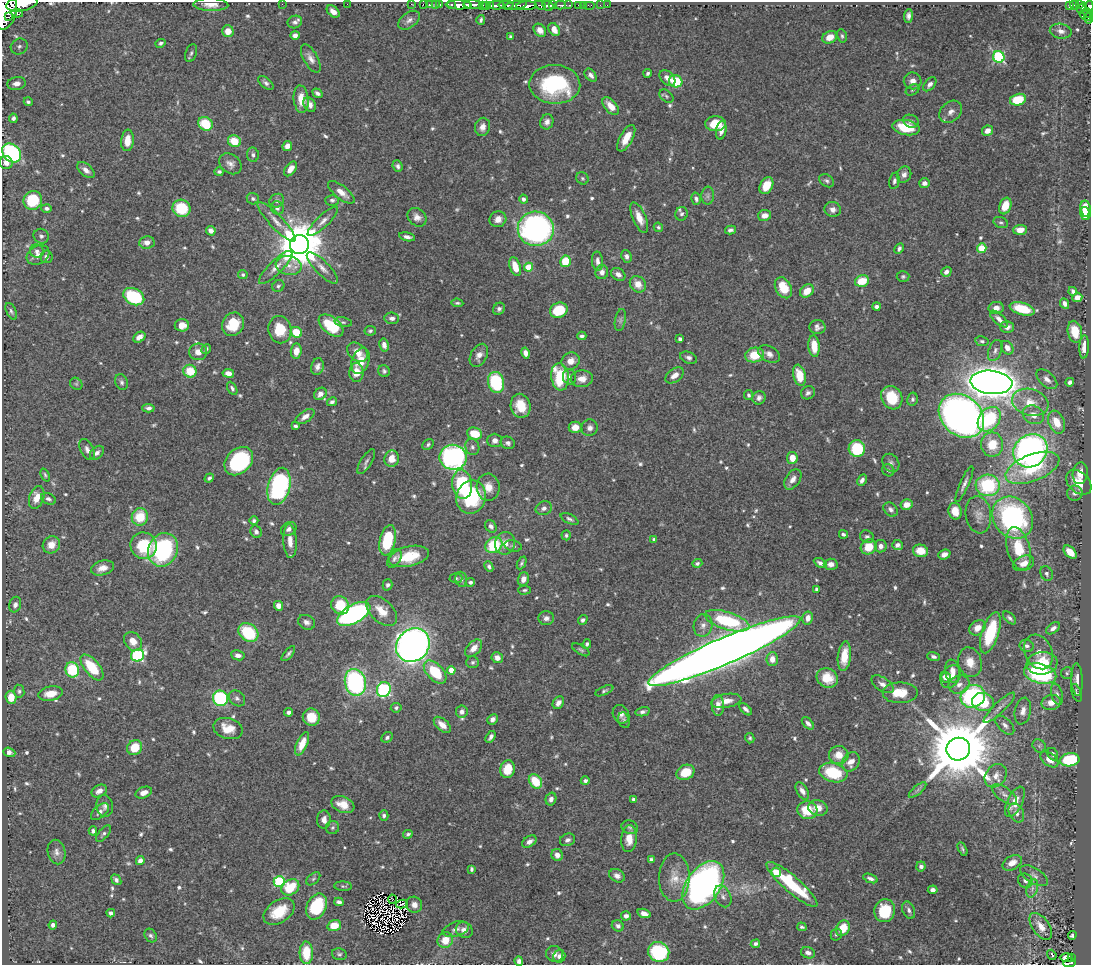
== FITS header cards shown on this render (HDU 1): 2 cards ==
NAXIS1  =                 1089
NAXIS2  =                  963

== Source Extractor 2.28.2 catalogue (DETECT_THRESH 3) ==
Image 1089 x 963 px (HDU 1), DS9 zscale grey, 1 PNG px = 1 image px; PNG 1093 x 967 px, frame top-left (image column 1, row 963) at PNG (2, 2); each listed source drawn as its Kron ellipse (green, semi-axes under 4 px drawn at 4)
Background 1.16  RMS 0.018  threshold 0.0538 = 3 sigma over >= 5 px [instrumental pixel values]
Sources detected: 685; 4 with non-positive FLUX_AUTO (blend fragments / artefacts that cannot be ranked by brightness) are neither listed nor drawn; of the other 681, the 500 brightest by FLUX_AUTO listed and drawn (181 fainter detections omitted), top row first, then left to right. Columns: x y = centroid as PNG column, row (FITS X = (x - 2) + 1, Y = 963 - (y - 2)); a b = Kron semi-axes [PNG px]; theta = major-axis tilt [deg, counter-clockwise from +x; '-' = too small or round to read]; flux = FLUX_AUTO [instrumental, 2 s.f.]
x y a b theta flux
22 4 16 7 9 4000
282 4 2 2 - 7.8
347 4 2 2 - 17
411 4 2 2 - 16
423 4 2 2 - 19
429 4 3 3 - 34
435 4 2 2 - 25
451 4 3 3 - 100
211 5 17 6 -2 11
440 5 3 2 - 47
459 5 13 4 -2 1700
473 5 9 3 -1 2100
496 5 8 3 3 820
506 5 8 3 0 390
516 5 11 3 9 750
540 5 6 3 -24 470
552 5 4 2 - 440
560 5 5 3 - 280
569 5 4 2 - 210
579 5 3 3 - 68
583 5 2 2 - 15
589 5 6 2 0 25
600 5 2 2 - 13
607 5 2 2 - 5.7
1075 5 5 3 - 150
1080 5 3 2 - 56
467 6 3 3 - 680
482 6 3 3 - 92
486 6 4 3 - 130
491 6 3 2 - 250
526 6 10 4 2 2400
548 6 6 4 -32 1200
1070 6 3 3 - 68
1089 6 5 3 - 360
1082 8 6 3 53 90
5 10 20 11 80 7700
333 11 7 5 -40 7.9
17 13 6 4 -8 280
1088 13 5 3 - 74
908 16 7 4 88 4.8
1086 16 7 4 -33 140
9 17 4 2 - 290
1089 18 6 3 80 150
409 20 12 7 38 5.9
481 20 5 3 - 2.5
295 22 7 6 - 4.3
554 29 7 5 -58 8.7
540 30 7 5 -51 6.6
228 31 6 6 - 13
1061 31 11 7 -10 6.9
295 35 5 4 - 5.7
842 36 7 4 -79 2.4
510 37 4 3 - 2.6
830 37 7 6 - 16
161 43 5 4 - 2.6
19 46 9 7 33 5.3
191 53 9 5 73 3
999 57 6 5 - 140
311 58 15 7 -61 7.8
648 73 4 3 - 2.7
591 75 7 5 -51 4.9
667 78 9 6 -44 7.4
676 81 7 6 - 50
913 81 9 8 - 8.7
17 83 9 6 9 11
266 83 9 5 -38 3.6
555 84 25 19 -2 120
930 84 8 5 48 4.9
912 90 7 5 28 2.5
317 93 5 3 - 3.5
666 96 8 5 -42 2.4
301 99 14 7 -85 16
1018 100 8 5 13 39
28 102 4 4 - 2.8
310 105 8 5 -58 8.3
611 106 10 6 -49 17
951 112 13 9 42 8.5
13 118 4 4 - 3.4
911 121 8 6 -22 3.7
547 122 8 6 69 5.7
205 124 7 6 - 47
715 124 10 7 0 30
482 127 9 7 75 7.4
906 127 14 7 -10 39
721 130 9 5 79 8.1
987 131 5 5 - 8.9
626 138 15 6 61 15
127 140 11 6 84 16
234 141 6 5 - 26
287 146 5 4 - 7.8
12 153 10 8 -47 170
253 155 7 6 - 3.5
6 163 6 6 - 8.2
230 164 12 9 -38 7
397 166 6 4 -66 3.7
290 169 8 5 55 11
86 170 10 6 -41 7
219 172 5 4 - 2.7
904 175 8 7 - 5.6
582 178 7 6 - 2.3
827 181 8 6 -34 3.2
894 181 8 5 79 3.3
924 183 5 5 - 5.1
766 186 9 6 62 23
341 192 16 6 -39 13
708 196 9 6 88 4.1
253 199 6 5 - 2.8
523 199 5 4 - 4.6
696 199 6 4 -74 3.9
33 200 9 9 - 61
332 200 7 5 -1 3.3
277 201 7 6 - 3.9
1005 206 8 6 69 20
47 208 5 4 - 3.8
181 208 9 8 - 52
277 208 7 6 - 4.4
1085 208 8 5 -80 18
833 209 8 7 - 6.9
1085 213 7 5 -72 18
681 214 7 6 - 3.2
765 215 6 5 - 8.5
417 217 10 8 -43 7.4
639 218 16 6 -66 15
498 219 8 7 - 9.3
323 221 20 6 44 8.2
277 222 26 6 -46 13
1001 223 7 5 -22 2.5
658 227 5 4 - 2.2
536 229 18 17 - 360
730 230 5 4 - 3.3
1020 230 7 5 5 12
211 231 5 4 - 7.7
41 236 8 7 - 3.7
407 237 8 4 -13 4.6
147 242 8 6 7 7.4
299 244 9 9 - 6400
982 248 5 4 - 44
899 249 6 4 63 3
37 251 7 6 - 4
38 255 12 9 31 7.8
626 256 6 5 - 4.8
46 257 6 6 - 4.6
565 261 6 5 - 34
597 261 9 5 -87 5.7
289 265 13 9 -10 13
276 267 22 6 45 11
515 267 10 5 -71 20
528 267 4 4 - 28
322 268 21 7 -46 9.3
602 272 7 6 - 6.2
946 272 5 4 - 4.4
618 274 8 6 -34 6.4
243 275 4 4 - 2.4
903 276 6 5 - 2.6
862 281 7 5 17 31
638 284 9 7 -51 13
278 286 6 5 - 2.5
783 288 11 7 -61 28
807 291 7 6 - 17
1073 291 4 3 - 2.9
134 297 11 8 -28 87
1077 297 5 4 - 7.3
457 303 6 4 -6 2.2
1065 303 5 4 - 5.1
877 307 4 3 - 3.9
996 308 7 6 - 8.6
499 309 6 5 - 3
1022 309 13 6 -16 40
559 310 9 7 22 41
11 311 9 5 -64 2.9
392 318 7 5 -7 5
999 319 11 5 -43 6.3
620 320 11 5 79 3.5
343 322 8 5 -12 2.7
233 324 12 10 58 38
182 325 7 6 - 14
331 325 14 8 -37 54
817 327 8 7 - 5.1
1007 327 7 5 1 6.6
280 330 14 11 -80 31
370 331 6 4 11 2.3
296 332 6 5 - 32
1075 332 11 7 -78 25
582 336 4 3 - 2.9
139 337 6 5 - 8.3
680 339 4 3 - 4.3
982 341 7 5 -10 2.7
384 345 6 4 -79 6.2
814 346 11 5 -85 22
1084 347 11 5 86 12
1007 348 7 5 -54 7
206 349 5 3 - 2.5
995 350 11 6 68 4.9
296 351 7 5 83 12
198 352 9 8 - 11
358 352 11 8 -42 11
525 353 5 4 - 8.2
769 354 11 7 -28 7.2
479 355 12 8 62 8.6
755 355 9 7 9 29
688 358 9 5 -21 4
360 361 13 8 70 21
571 361 9 8 - 11
317 367 8 6 75 5.4
190 371 6 6 - 31
384 371 6 5 - 3.1
356 372 9 7 87 16
228 373 6 4 -8 8.6
674 375 10 6 35 9
799 375 11 6 -78 26
560 377 14 9 -84 61
569 377 8 6 -71 3.7
582 379 11 8 4 9.7
1047 379 12 7 -42 7
122 382 8 6 -67 3.5
496 382 11 8 -75 92
991 382 21 11 -6 2500
1070 382 4 4 - 3.9
76 384 7 5 -44 2.3
232 388 7 4 -62 3.1
808 393 7 6 - 3.8
320 394 7 5 40 6.8
749 395 5 4 - 2.3
759 398 7 6 - 4.5
892 398 12 10 -61 43
912 399 6 5 - 2.5
332 402 5 4 - 3.7
1030 402 18 13 -16 23
521 406 12 10 -77 25
148 408 6 4 -3 3.7
1033 415 11 9 -27 12
961 416 25 19 -41 810
305 417 11 5 33 7.6
989 419 13 10 51 78
1056 422 12 8 -69 23
295 426 4 3 - 2.7
575 427 6 6 - 10
590 428 8 8 - 5.6
474 434 8 6 -17 30
495 440 7 7 - 5.4
508 443 7 6 - 3.9
992 444 12 11 - 31
428 445 6 5 - 2.4
472 447 8 7 - 4
87 449 11 6 -65 5.3
857 449 8 8 - 64
1030 451 18 16 38 470
97 453 8 5 44 5.3
453 457 13 12 - 260
792 458 6 5 - 16
392 459 8 7 - 15
239 461 16 12 43 130
366 462 14 5 58 4.4
891 463 10 7 -57 4.5
1032 468 28 13 21 75
888 470 6 5 - 2.5
1080 473 11 7 82 11
45 475 7 4 -67 2.2
209 478 5 3 - 3
793 479 11 7 56 7.7
862 480 6 4 61 3.9
1079 482 14 10 -43 21
462 484 15 10 -84 92
964 484 19 4 66 6
988 485 12 11 - 99
279 486 19 11 75 190
488 487 13 11 -89 15
1075 493 8 7 - 5.3
37 497 12 7 73 15
471 497 17 14 70 94
48 499 8 5 -26 3.6
906 504 6 5 - 12
544 508 8 7 - 4.6
891 509 8 6 -42 4.2
955 511 8 6 -79 18
978 515 18 12 -81 13
140 517 9 8 - 34
1013 518 22 18 -51 250
569 519 10 4 -27 3.2
254 521 4 4 - 2.9
491 526 7 5 -54 4.1
289 529 8 6 33 5.4
256 532 6 5 - 4.3
843 534 5 3 - 3.2
566 535 5 4 - 2.3
867 537 7 6 - 3.4
654 539 4 3 - 3
388 540 15 8 77 66
290 541 17 6 -86 12
505 543 11 10 - 13
51 545 9 8 - 15
494 545 9 7 36 56
897 545 5 5 - 4.6
144 546 13 13 - 61
513 546 9 5 -12 3
881 546 6 6 - 6.5
869 547 8 7 - 22
1019 549 22 11 -75 45
163 550 17 14 67 160
920 551 8 6 -14 18
1070 552 8 5 -44 18
944 554 6 4 22 6.7
409 556 20 10 13 38
394 558 10 6 63 4.3
522 563 7 3 64 2.4
697 563 5 4 - 2.6
820 563 7 4 -29 4.7
1024 563 11 7 22 13
831 564 7 5 3 7
489 566 5 4 - 3
102 568 12 7 15 10
1047 574 8 6 -63 3.8
456 578 6 5 - 2.3
461 579 8 5 -75 2.7
523 579 7 5 68 7.7
470 582 5 4 - 3.2
387 585 6 5 - 2.8
817 589 4 4 - 4.1
524 590 6 4 3 2.4
15 605 8 6 74 5.4
340 605 9 8 - 38
278 606 5 4 - 8.4
382 611 18 11 -43 21
354 614 18 9 29 320
546 618 8 7 - 5.3
808 618 6 5 - 9
1009 618 8 4 -45 3.1
583 620 5 4 - 2.7
727 621 23 8 -17 88
307 622 9 7 -27 5.5
703 625 11 9 78 7.7
978 628 9 7 39 13
1053 628 8 5 35 5.2
248 632 11 8 -36 70
990 633 21 8 72 76
133 641 10 8 -48 14
587 644 5 4 - 2.8
413 645 18 15 45 860
1027 646 7 6 - 4.1
474 648 10 6 47 11
581 650 10 4 -31 2.6
724 651 83 13 23 3900
1039 652 18 13 -64 16
288 654 9 4 50 3.1
137 655 7 6 - 150
238 655 7 5 -9 6
844 656 15 6 83 21
933 657 6 4 -16 3.5
497 658 6 5 - 7.6
772 659 7 6 - 11
473 662 6 6 - 2.7
970 662 15 11 -74 16
1042 663 15 11 7 36
92 667 15 7 -51 51
72 670 8 6 -70 62
451 670 4 4 - 14
953 671 11 7 -80 9.8
435 672 14 8 -46 56
1067 673 6 6 - 2.2
1040 674 16 9 -14 140
945 677 5 5 - 7.3
951 677 12 9 56 14
827 678 11 9 -29 23
1077 679 16 6 -88 7.3
355 682 13 10 -76 210
882 684 12 6 -34 6.9
959 685 11 9 24 8.6
384 690 8 6 64 160
19 691 6 5 - 2.6
604 691 10 4 25 2.5
51 693 12 7 9 19
900 693 17 10 1 27
1077 693 9 4 -69 2.6
1057 694 11 5 -75 4.2
973 696 12 11 - 190
11 697 6 5 - 21
220 698 8 7 - 120
237 698 9 7 -43 4.1
726 701 15 7 10 12
983 702 11 9 -10 40
1051 702 10 7 13 11
558 703 7 5 55 6.6
718 705 10 6 -87 10
396 708 5 4 - 2.4
999 708 21 5 43 7.7
746 709 8 4 -44 4
1023 711 13 8 77 8.2
289 712 4 4 - 4.5
462 712 6 5 - 4.9
643 712 7 4 12 3.7
621 714 9 8 - 6.3
311 717 8 8 - 24
492 719 5 5 - 4.9
624 720 8 5 -70 2.5
808 723 7 4 -45 4.8
442 725 10 5 -42 11
1005 725 11 6 -45 5.6
228 729 15 10 -15 20
387 737 6 5 - 3
491 737 6 3 57 3.8
750 738 5 4 - 2.3
302 744 12 5 66 17
1039 746 7 6 - 2.7
135 748 8 7 - 27
958 749 12 11 - 14000
9 752 6 4 -21 5.4
1053 754 6 5 - 3.7
839 755 9 9 - 17
1049 760 10 6 -37 11
1070 760 10 6 9 74
851 762 10 8 56 11
508 769 9 7 76 21
686 772 9 7 26 29
833 772 14 9 -16 57
996 776 13 10 49 11
535 781 8 6 -52 34
585 781 4 4 - 3.8
918 790 11 3 40 3.2
99 791 8 5 28 6.7
802 791 10 5 -58 6.5
144 793 8 5 22 7.3
1004 794 15 6 -36 7.9
551 799 6 5 - 5.5
633 799 3 3 - 3.2
1015 802 16 7 64 20
343 804 12 8 -22 15
105 806 11 8 -80 5.4
818 808 9 7 -13 13
807 810 10 9 - 35
100 812 11 6 41 5.6
1016 813 10 7 -63 6.7
384 815 5 4 - 3
324 819 9 6 87 7.3
630 827 8 6 -20 3.2
333 828 7 6 - 2.9
93 831 4 4 - 3.2
104 834 10 5 49 3.1
408 834 5 4 - 2.9
629 839 13 8 86 16
567 840 8 6 20 4.7
529 842 8 5 32 5.8
962 849 7 4 -63 2.4
56 852 12 9 -78 7.1
557 855 6 5 - 7.6
651 859 4 4 - 2.6
140 861 4 4 - 5.9
1012 863 10 6 29 12
921 866 5 4 - 3.4
471 869 4 3 - 2.6
776 872 5 4 - 32
617 876 8 6 -28 6
1034 876 15 7 -31 7.2
674 878 24 15 89 22
870 878 7 4 -20 4.2
313 879 8 5 41 2.5
116 880 6 4 -50 3.7
279 881 5 5 - 96
1025 881 8 7 - 5.5
792 884 33 8 -41 86
703 885 27 17 55 480
343 886 9 4 -2 2.4
290 887 10 7 35 39
1032 888 9 5 72 5.2
933 890 5 4 - 6.7
723 896 11 8 -64 6.2
392 899 4 2 - 2.4
339 902 5 4 - 4.1
402 904 6 2 9 2.3
414 905 8 7 - 6.9
316 907 14 9 64 66
909 910 9 6 -67 4
885 911 11 10 - 44
279 912 17 11 34 34
111 913 4 3 - 3.6
644 913 7 4 -18 7.2
626 916 5 4 - 4.5
53 925 4 4 - 3.9
334 925 7 5 17 21
618 926 6 5 - 3.6
1041 926 15 8 -54 15
802 927 4 3 - 2.5
843 928 8 6 60 27
456 929 14 7 17 6.6
464 930 9 7 -34 7.8
836 935 6 5 - 2.3
1072 935 4 3 - 2.9
151 936 7 5 -52 3.2
445 940 8 7 - 20
755 944 5 4 - 3.3
659 952 11 9 -28 110
306 953 11 6 -88 34
808 953 7 5 -21 5.5
339 954 7 6 - 2.6
555 954 9 8 - 5.8
1052 955 5 3 - 7.6
559 956 6 6 - 5.6
1066 957 7 4 -1 13
1071 958 3 3 - 11
519 961 4 4 - 4.6
1070 963 6 4 9 59
At the frame edge (FLAGS 8, measured only in part): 6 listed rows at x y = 22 4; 211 5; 1089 6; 5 10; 1089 18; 1070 963
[181 fainter detections neither listed nor drawn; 4 non-positive-flux detections neither listed nor drawn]